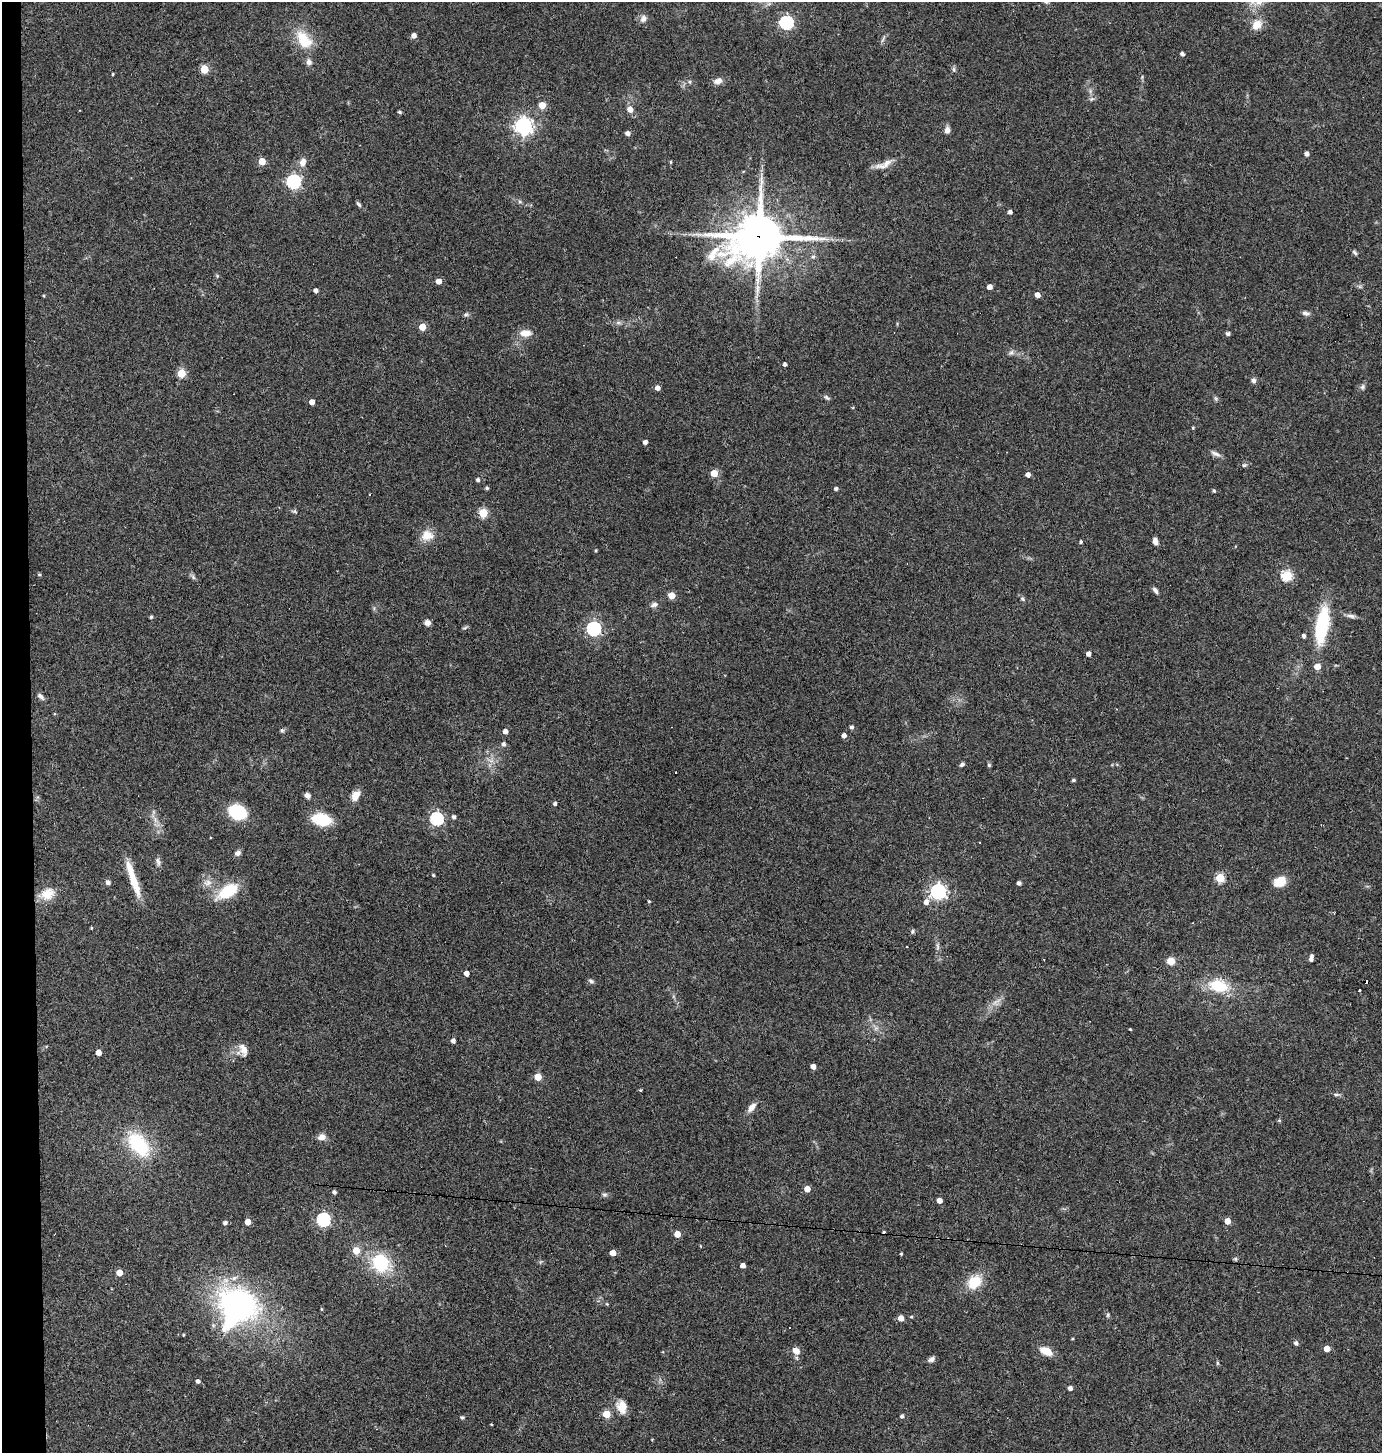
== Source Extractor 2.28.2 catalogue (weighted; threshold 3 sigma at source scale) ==
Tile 4 of 3 x 3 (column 1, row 2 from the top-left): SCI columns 139-1518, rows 1451-2901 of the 4378 x 4351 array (HDU 1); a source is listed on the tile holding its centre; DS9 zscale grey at full resolution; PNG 1384 x 1455 px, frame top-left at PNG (2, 2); no overlay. Shown black and unused: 2% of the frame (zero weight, under 3 of 4 exposures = <1% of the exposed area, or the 3 px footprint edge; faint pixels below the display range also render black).
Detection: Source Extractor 2.28.2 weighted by HDU 2 'WHT'; one run over the whole footprint, this tile lists its part. Background 0.0726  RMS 0.0056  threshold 0.0253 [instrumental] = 3 sigma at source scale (4.5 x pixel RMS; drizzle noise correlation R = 1.50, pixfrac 1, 0.05/0.05 arcsec/px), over >= 5 px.
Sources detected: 181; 7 cosmic-ray / hot-pixel residue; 2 long thin detections or spike segments (spike, bleed or trail) — not listed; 3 inside a brighter listed object's ellipse — not listed separately; the other 169 listed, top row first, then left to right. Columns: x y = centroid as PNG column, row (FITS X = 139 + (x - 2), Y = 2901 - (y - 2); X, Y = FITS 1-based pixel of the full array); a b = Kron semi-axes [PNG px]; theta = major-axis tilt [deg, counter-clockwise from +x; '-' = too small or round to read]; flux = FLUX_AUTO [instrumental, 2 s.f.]
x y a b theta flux
643 18 10 8 79 2.6
786 22 6 6 - 99
1257 25 14 11 55 6
414 35 5 4 - 3
883 39 12 2 65 1.1
304 40 29 17 -52 15
1182 54 4 4 - 1.7
204 69 5 5 - 20
954 69 8 4 -81 1.1
113 74 3 3 - 0.57
718 81 12 7 15 3
690 82 6 4 -89 0.7
1092 99 7 4 34 1
542 105 5 5 - 10
630 109 5 5 - 5.3
400 112 4 3 - 0.98
523 126 7 6 - 240
947 130 7 6 - 2.8
628 133 5 4 - 2.4
1307 154 4 4 - 2.2
262 161 5 4 - 12
303 162 12 9 72 3.6
671 162 4 3 - 0.6
886 163 19 9 34 5.1
293 182 6 6 - 110
359 204 8 4 -52 1.1
1010 212 4 4 - 1.8
759 237 21 16 16 1900
1355 252 8 4 -46 1.1
813 257 5 5 - 1.2
438 281 5 4 - 3.9
989 287 4 4 - 3.5
316 290 4 4 - 2.2
1037 295 4 4 - 3.9
44 296 4 3 - 0.47
1306 313 9 5 -15 1.7
466 315 7 5 32 1
618 323 7 4 0 1.2
422 327 5 4 - 13
525 333 13 8 -1 5.6
1228 333 4 4 - 1.8
1011 352 7 6 - 1.4
785 364 4 3 - 1.5
181 373 5 5 - 25
1253 380 7 6 - 1.6
1362 387 8 6 54 1.4
657 388 4 4 - 2.8
826 397 9 4 -40 1.1
312 402 4 4 - 4.2
1193 428 4 3 - 0.54
645 442 4 4 - 2.3
1215 454 15 5 -21 2.2
1244 465 6 5 - 1
714 473 5 5 - 13
1028 474 4 4 - 2.9
478 480 5 4 - 1.3
487 488 4 3 - 0.97
836 488 4 4 - 1.3
1214 491 5 4 - 0.8
369 495 3 2 - 0.51
295 511 7 5 -34 0.89
483 513 5 5 - 26
427 535 15 12 6 7.3
1155 541 8 5 -83 2.5
1081 542 4 4 - 0.91
596 550 4 3 - 0.5
39 574 5 4 - 0.66
1287 575 5 5 - 41
193 577 8 5 -46 1.2
1155 590 9 5 -52 1.6
672 595 5 5 - 10
1022 599 7 5 -24 0.96
654 605 11 6 20 1.9
1351 616 11 5 -9 2
151 617 3 3 - 0.99
427 623 7 6 - 2.5
1322 625 42 14 81 35
465 628 8 3 14 0.79
594 629 6 6 - 120
1304 636 4 4 - 1.5
1089 654 4 4 - 2.4
41 697 10 5 -44 1.7
851 727 4 4 - 1.4
282 730 6 5 - 1
505 731 4 4 - 3
844 735 4 4 - 2.6
504 744 5 4 - 1.7
491 761 9 4 -19 1.7
962 764 6 4 29 1.2
989 765 5 5 - 0.74
1073 780 4 3 - 0.94
307 795 7 6 - 1.8
356 796 12 8 57 5.6
555 804 4 4 - 1.3
237 812 15 11 -25 26
454 817 5 4 - 1.5
321 819 12 8 -11 32
436 819 6 5 - 78
238 853 7 6 - 1.8
158 862 13 5 -74 1.8
433 875 4 3 - 0.64
1220 878 5 5 - 27
133 879 41 7 -72 15
108 882 7 6 - 1.5
1280 882 10 7 29 13
208 883 13 8 11 3.5
1019 883 4 4 - 1.8
227 892 23 12 33 20
938 892 6 6 - 170
48 894 19 14 25 8.4
649 901 3 3 - 0.58
926 902 7 6 - 2.8
91 928 3 3 - 0.55
912 931 6 6 - 0.96
1311 958 7 4 81 2.5
1171 961 8 7 - 5
466 973 4 4 - 4.2
591 981 8 5 -30 1.3
1218 986 22 15 -12 19
1359 990 3 2 - 0.77
996 1001 17 3 33 2.4
1130 1029 3 3 - 0.46
453 1041 4 4 - 2.2
243 1049 15 10 -72 4.8
98 1052 4 4 - 5.7
813 1067 4 4 - 3.6
538 1077 5 5 - 13
640 1090 4 4 - 0.54
1336 1094 9 4 -5 1.2
751 1107 13 7 51 3.7
1279 1120 5 4 - 0.75
322 1137 10 8 18 3.1
138 1144 32 18 -51 34
807 1189 4 4 - 5.6
334 1192 4 4 - 1.5
605 1195 7 5 0 1.2
939 1200 4 4 - 4.1
323 1220 6 6 - 91
1227 1221 5 4 - 5.6
247 1222 4 4 - 7.1
225 1223 5 4 - 1.6
677 1234 4 4 - 9.6
356 1250 5 5 - 10
613 1253 4 4 - 6.5
901 1254 4 3 - 0.63
1235 1259 6 5 - 0.76
380 1263 19 17 -61 29
743 1265 4 4 - 3.3
119 1272 4 4 - 7.7
974 1282 15 12 44 14
607 1304 5 4 - 0.51
238 1306 36 33 55 150
321 1309 5 3 - 0.49
1108 1315 5 5 - 0.81
901 1318 5 4 - 4.8
183 1335 3 3 - 0.52
1296 1343 5 4 - 1.8
1327 1349 5 4 - 5.2
796 1351 9 7 -36 4.2
1046 1351 15 8 -27 7
931 1359 8 6 29 1.8
1217 1363 6 4 -89 0.66
198 1381 4 4 - 1.5
1070 1388 4 4 - 2.1
622 1407 16 12 -76 7.2
606 1414 5 5 - 16
902 1416 5 4 - 1.2
462 1417 5 5 - 0.99
491 1424 3 2 - 0.39
Overlapping masked pixels (flux is a lower limit): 1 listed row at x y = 759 237
Isophote crosses this tile's border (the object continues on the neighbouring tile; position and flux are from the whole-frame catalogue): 1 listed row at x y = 1257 25